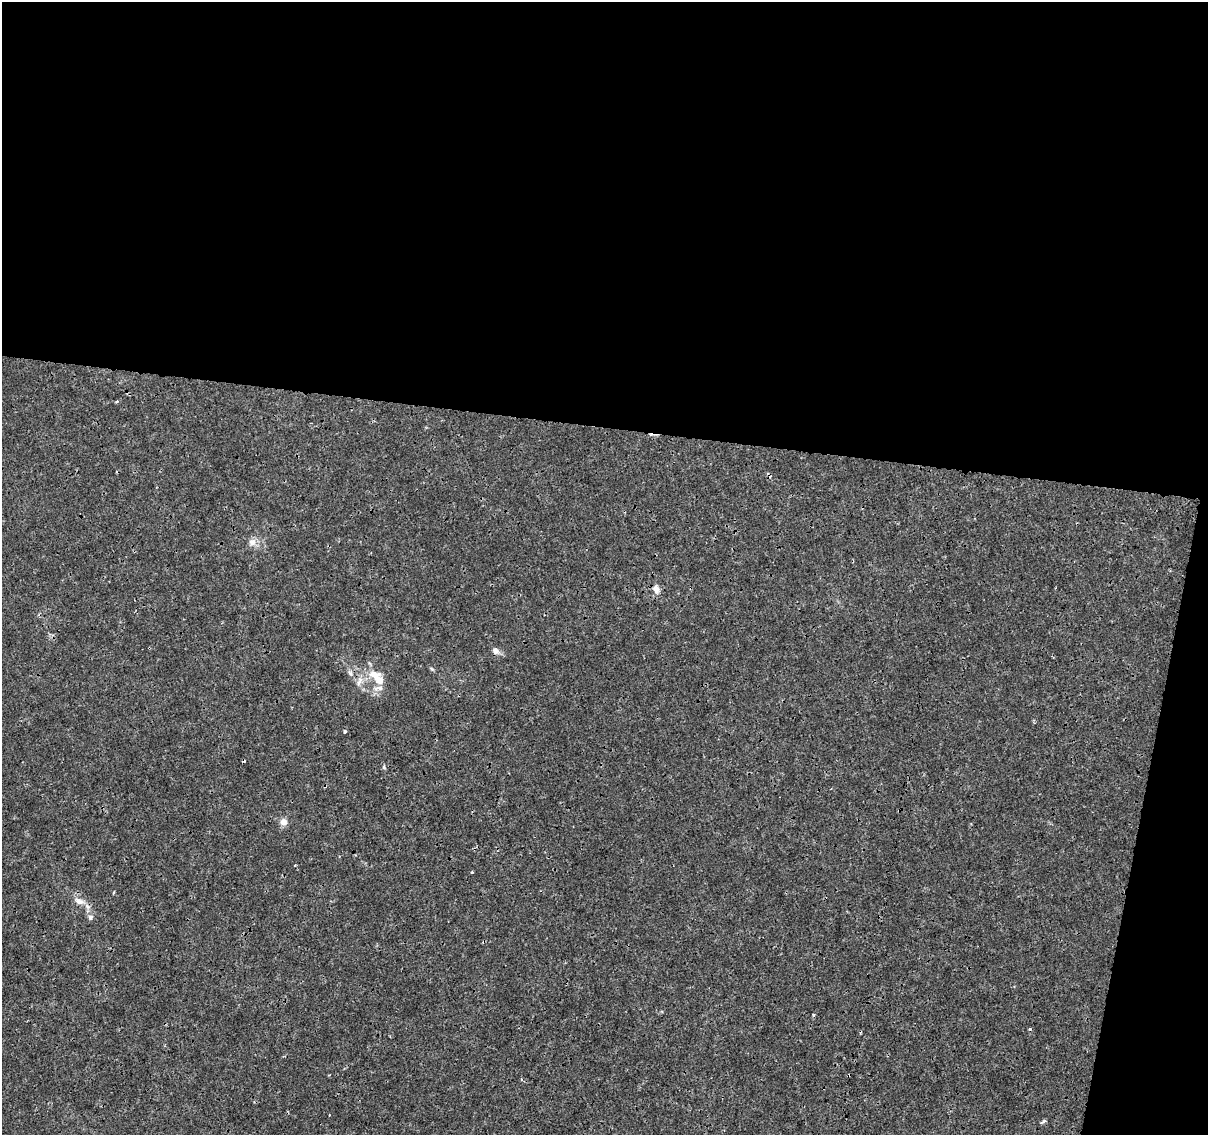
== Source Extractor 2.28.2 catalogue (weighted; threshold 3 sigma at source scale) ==
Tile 4 of 4 x 4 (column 4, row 1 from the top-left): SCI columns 3626-4831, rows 3684-4816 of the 4831 x 5041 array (HDU 1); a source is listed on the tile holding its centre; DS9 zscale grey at full resolution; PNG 1210 x 1137 px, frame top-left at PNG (2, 2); no overlay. Shown black and unused: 41% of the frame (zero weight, under 3 of 4 exposures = <1% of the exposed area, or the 3 px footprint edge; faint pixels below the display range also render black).
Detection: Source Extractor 2.28.2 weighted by HDU 2 'WHT'; one run over the whole footprint, this tile lists its part. Background 1.45e-04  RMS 7.4e-04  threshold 0.00333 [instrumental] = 3 sigma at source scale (4.5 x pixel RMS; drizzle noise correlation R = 1.50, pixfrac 1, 0.0396/0.0396 arcsec/px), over >= 5 px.
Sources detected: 16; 1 cosmic-ray / hot-pixel residue — not listed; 1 inside a brighter listed object's ellipse — not listed separately; the other 14 listed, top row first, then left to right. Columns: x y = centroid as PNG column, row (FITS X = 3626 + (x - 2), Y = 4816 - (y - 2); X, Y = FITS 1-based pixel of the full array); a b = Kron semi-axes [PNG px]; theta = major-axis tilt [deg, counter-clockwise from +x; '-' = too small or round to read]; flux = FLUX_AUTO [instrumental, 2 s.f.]
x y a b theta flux
252 542 10 9 - 0.42
656 589 13 7 -79 0.4
495 651 9 8 - 0.31
375 674 19 10 -5 0.91
359 681 15 5 63 0.4
379 688 14 6 8 0.4
344 731 4 3 - 0.13
384 767 6 4 -90 0.094
283 822 9 8 - 0.4
114 892 4 3 - 0.07
79 901 14 8 -27 0.52
90 917 7 6 - 0.21
814 1015 3 3 - 0.099
1044 1121 8 4 35 0.12
Overlapping masked pixels (flux is a lower limit): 1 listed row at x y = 359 681